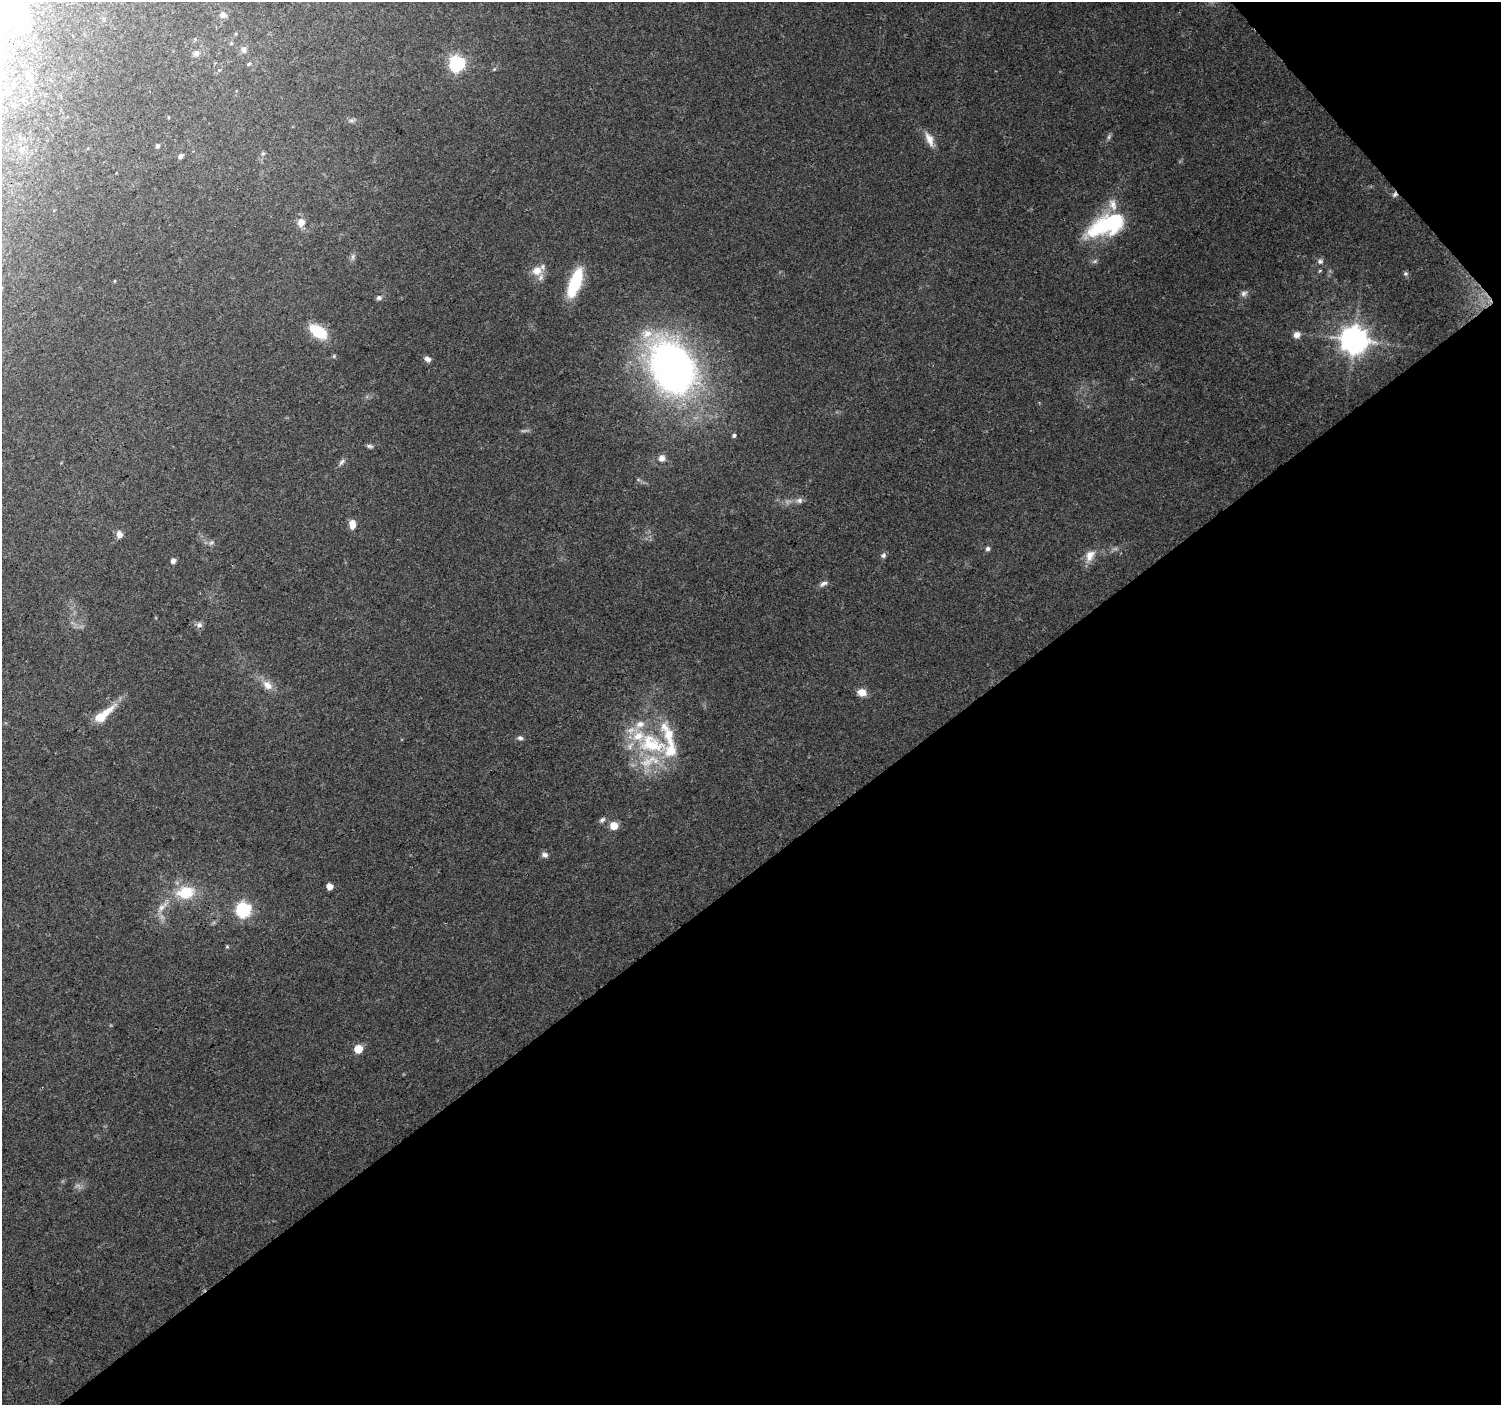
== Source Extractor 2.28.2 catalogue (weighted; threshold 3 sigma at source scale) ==
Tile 12 of 4 x 4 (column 4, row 3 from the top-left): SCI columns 4504-6002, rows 1610-3012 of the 6004 x 5960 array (HDU 1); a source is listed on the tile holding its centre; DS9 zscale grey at full resolution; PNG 1503 x 1407 px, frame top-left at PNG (2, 2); no overlay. Shown black and unused: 40% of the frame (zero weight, under 3 of 4 exposures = <1% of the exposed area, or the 3 px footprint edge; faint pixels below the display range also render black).
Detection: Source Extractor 2.28.2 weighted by HDU 2 'WHT'; one run over the whole footprint, this tile lists its part. Background 0.0707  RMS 0.0053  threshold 0.024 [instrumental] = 3 sigma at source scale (4.5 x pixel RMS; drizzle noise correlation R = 1.50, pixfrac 1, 0.0396/0.0396 arcsec/px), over >= 5 px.
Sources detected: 69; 2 inside a brighter object's white glare — not listed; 9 inside a brighter listed object's ellipse — not listed separately; the other 58 listed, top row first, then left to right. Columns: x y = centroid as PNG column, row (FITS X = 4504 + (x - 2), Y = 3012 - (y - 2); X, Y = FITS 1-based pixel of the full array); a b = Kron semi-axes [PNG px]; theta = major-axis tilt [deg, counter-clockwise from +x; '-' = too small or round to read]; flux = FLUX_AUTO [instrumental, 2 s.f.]
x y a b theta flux
16 11 49 26 -17 39
223 15 6 6 - 3.2
244 49 10 7 -82 2.2
196 53 9 8 - 2.2
457 63 7 6 - 130
249 64 6 4 42 0.7
28 76 9 6 -84 1.9
351 120 7 4 0 1.2
1109 137 7 5 61 1.1
929 139 20 9 -67 5.1
157 146 5 4 - 1.5
263 153 6 4 19 0.81
180 156 6 5 - 1.7
1394 194 8 6 64 1.4
301 222 11 10 - 4.4
1105 224 50 18 31 44
353 257 9 4 82 1.4
1095 261 6 5 - 1
1320 261 8 7 - 1.7
1320 270 5 3 - 0.52
537 271 14 12 16 6.6
1405 273 6 6 - 1.2
575 282 34 12 70 25
1244 293 9 7 26 2
379 298 6 5 - 1.7
318 332 20 11 -32 21
1297 335 8 8 - 2.9
1354 340 9 8 - 720
427 359 9 6 -22 2
672 368 49 35 -64 290
734 435 4 4 - 1.2
369 446 10 5 -9 1.2
662 458 7 7 - 3.2
342 462 11 5 47 1.5
799 500 9 7 15 2.1
352 524 10 7 -84 4.8
119 535 9 7 -80 3.2
211 543 7 5 42 1.2
988 549 5 5 - 1.5
883 555 7 6 - 1.5
1090 556 18 11 66 5.5
173 561 5 5 - 2.7
823 584 11 6 28 2
199 625 9 7 -13 2
267 685 15 10 -41 5.6
862 692 10 8 -11 5.2
107 712 32 9 39 9.9
520 738 7 6 - 1.5
652 744 45 27 -17 45
602 820 8 5 32 1.5
614 826 6 5 - 9.8
545 855 8 6 -10 1.9
329 886 5 5 - 4.5
185 892 26 18 10 18
162 907 19 7 48 4.9
243 909 7 6 - 110
227 947 6 4 -1 0.59
358 1049 5 5 - 16
Overlapping masked pixels (flux is a lower limit): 1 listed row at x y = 1394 194
Isophote crosses this tile's border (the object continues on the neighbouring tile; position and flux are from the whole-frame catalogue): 1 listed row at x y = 16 11